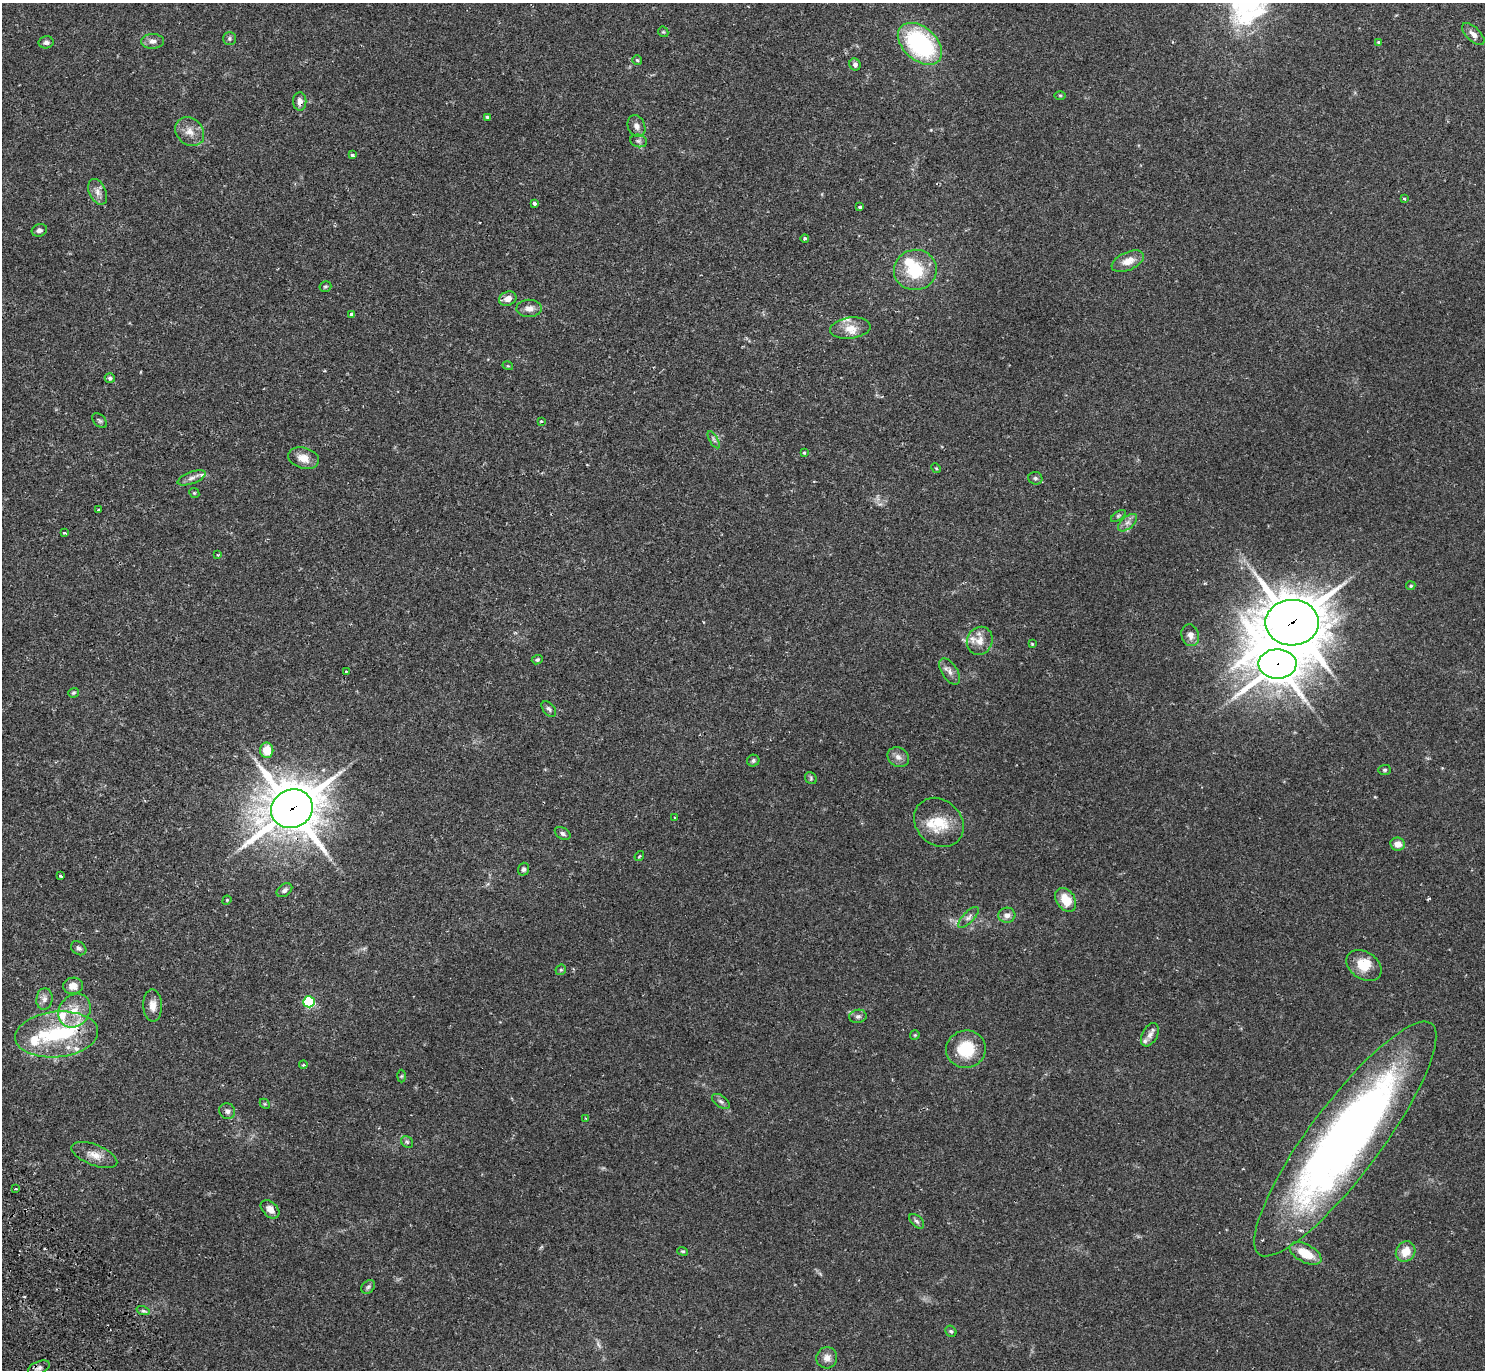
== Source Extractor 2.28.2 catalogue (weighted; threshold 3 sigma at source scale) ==
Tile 7 of 4 x 4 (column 3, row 2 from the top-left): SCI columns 3015-4497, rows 2935-4302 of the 6031 x 6007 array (HDU 1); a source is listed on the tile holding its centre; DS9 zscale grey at full resolution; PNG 1487 x 1372 px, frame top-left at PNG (2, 3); each listed source drawn as its Kron ellipse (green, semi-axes under 4 px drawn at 4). Shown black and unused: <1% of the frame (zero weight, under 2 of 3 exposures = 3% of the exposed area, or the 3 px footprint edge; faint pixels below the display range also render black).
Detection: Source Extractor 2.28.2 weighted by HDU 2 'WHT'; one run over the whole footprint, this tile lists its part. Background 0.0994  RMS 0.0061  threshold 0.0275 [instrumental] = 3 sigma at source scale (4.5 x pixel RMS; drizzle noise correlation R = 1.50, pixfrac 1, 0.05/0.05 arcsec/px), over >= 5 px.
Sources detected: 119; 3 inside a brighter object's white glare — neither listed nor drawn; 9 inside a brighter listed object's ellipse — not listed separately; the other 107 listed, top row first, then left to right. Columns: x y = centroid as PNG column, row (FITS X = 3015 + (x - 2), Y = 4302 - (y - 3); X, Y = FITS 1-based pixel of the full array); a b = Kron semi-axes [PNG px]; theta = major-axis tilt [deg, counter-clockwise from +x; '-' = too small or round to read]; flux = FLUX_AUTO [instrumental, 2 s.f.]
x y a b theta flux
663 32 6 4 -42 0.77
1473 34 14 7 -44 3.2
229 38 6 6 - 1.3
152 41 11 7 1 2.8
46 42 7 6 - 1.8
1378 42 4 4 - 0.57
920 44 25 16 -41 77
637 60 5 4 - 0.75
855 64 6 5 - 1.8
1060 95 6 3 -1 0.61
300 101 9 6 -87 3.3
487 117 3 3 - 1
636 126 11 8 -67 3.4
190 132 16 13 -45 6.7
639 141 8 6 -15 1.7
352 155 4 4 - 1.3
98 192 13 8 -65 3.8
1404 199 3 3 - 0.76
534 203 4 3 - 2.8
860 207 3 3 - 1.9
39 230 8 6 20 1.7
805 239 4 4 - 1.1
1128 261 17 9 24 6.8
915 270 21 20 - 25
325 286 6 5 - 0.92
508 299 9 7 23 4.3
529 308 13 8 2 4.3
351 314 4 3 - 2.1
850 328 20 10 7 7.4
508 366 5 3 - 0.55
110 378 5 5 - 1.4
100 421 9 5 -45 1.3
541 421 3 3 - 0.87
714 440 10 4 -60 1.3
804 453 3 3 - 0.79
303 458 16 10 -16 6.6
936 468 5 4 - 0.67
192 478 15 6 21 2.9
1035 478 7 6 - 1.3
194 493 5 4 - 0.69
98 510 3 2 - 0.83
1118 516 8 4 35 0.97
1128 523 11 6 40 2.8
64 533 3 3 - 0.97
217 555 3 3 - 0.53
1411 586 5 4 - 0.89
1292 623 27 23 2 2700
1190 635 11 8 -73 3.8
980 641 14 12 66 6.3
1032 644 4 3 - 0.54
537 660 5 4 - 0.98
1277 664 19 15 -1 1700
346 671 3 3 - 0.77
950 672 15 7 -56 3.5
74 693 5 4 - 0.85
549 709 9 5 -50 1.5
267 750 8 6 89 9.8
898 757 11 9 -32 3.4
753 761 6 6 - 1.3
1385 770 6 5 - 1.1
811 778 6 5 - 1
292 809 21 19 24 2400
675 818 3 3 - 0.93
939 822 27 22 -43 17
563 833 8 5 -31 1.6
1398 844 7 6 - 5
639 856 5 3 - 0.59
523 869 6 5 - 1.3
61 876 3 3 - 1.8
284 890 8 6 35 1.9
227 900 5 4 - 0.58
1066 900 13 9 -56 12
1007 915 8 7 - 3.3
968 917 13 5 47 2.4
79 948 8 6 -38 1.8
1364 965 19 13 -35 12
561 970 6 5 - 0.81
73 986 10 8 10 5.2
44 999 11 8 83 3
309 1002 6 5 - 50
153 1006 16 9 -88 4.7
74 1011 18 15 52 11
858 1016 9 6 9 1.9
57 1034 41 22 6 43
915 1035 5 4 - 0.65
1150 1035 12 7 63 3.3
966 1049 20 18 10 22
303 1065 4 3 - 0.66
401 1076 6 4 88 0.72
721 1101 10 5 -36 1.7
265 1104 6 4 -43 0.77
227 1111 8 7 - 2
586 1118 4 2 - 0.45
1345 1139 144 36 53 450
407 1142 6 5 - 1.1
94 1155 24 10 -22 6.8
15 1189 3 2 - 0.72
270 1209 11 7 -44 4.7
917 1221 9 5 -44 1.5
683 1251 5 4 - 0.7
1406 1252 11 9 53 8.8
1305 1253 17 9 -28 13
368 1287 8 5 45 1.4
143 1311 7 4 -18 1.2
951 1331 6 5 - 1.1
827 1358 11 10 - 4
39 1368 11 6 23 2.3
Overlapping masked pixels (flux is a lower limit): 6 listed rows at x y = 300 101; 1292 623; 1277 664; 292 809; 1345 1139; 39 1368
Isophote crosses this tile's border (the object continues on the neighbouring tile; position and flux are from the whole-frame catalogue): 1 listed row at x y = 1345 1139